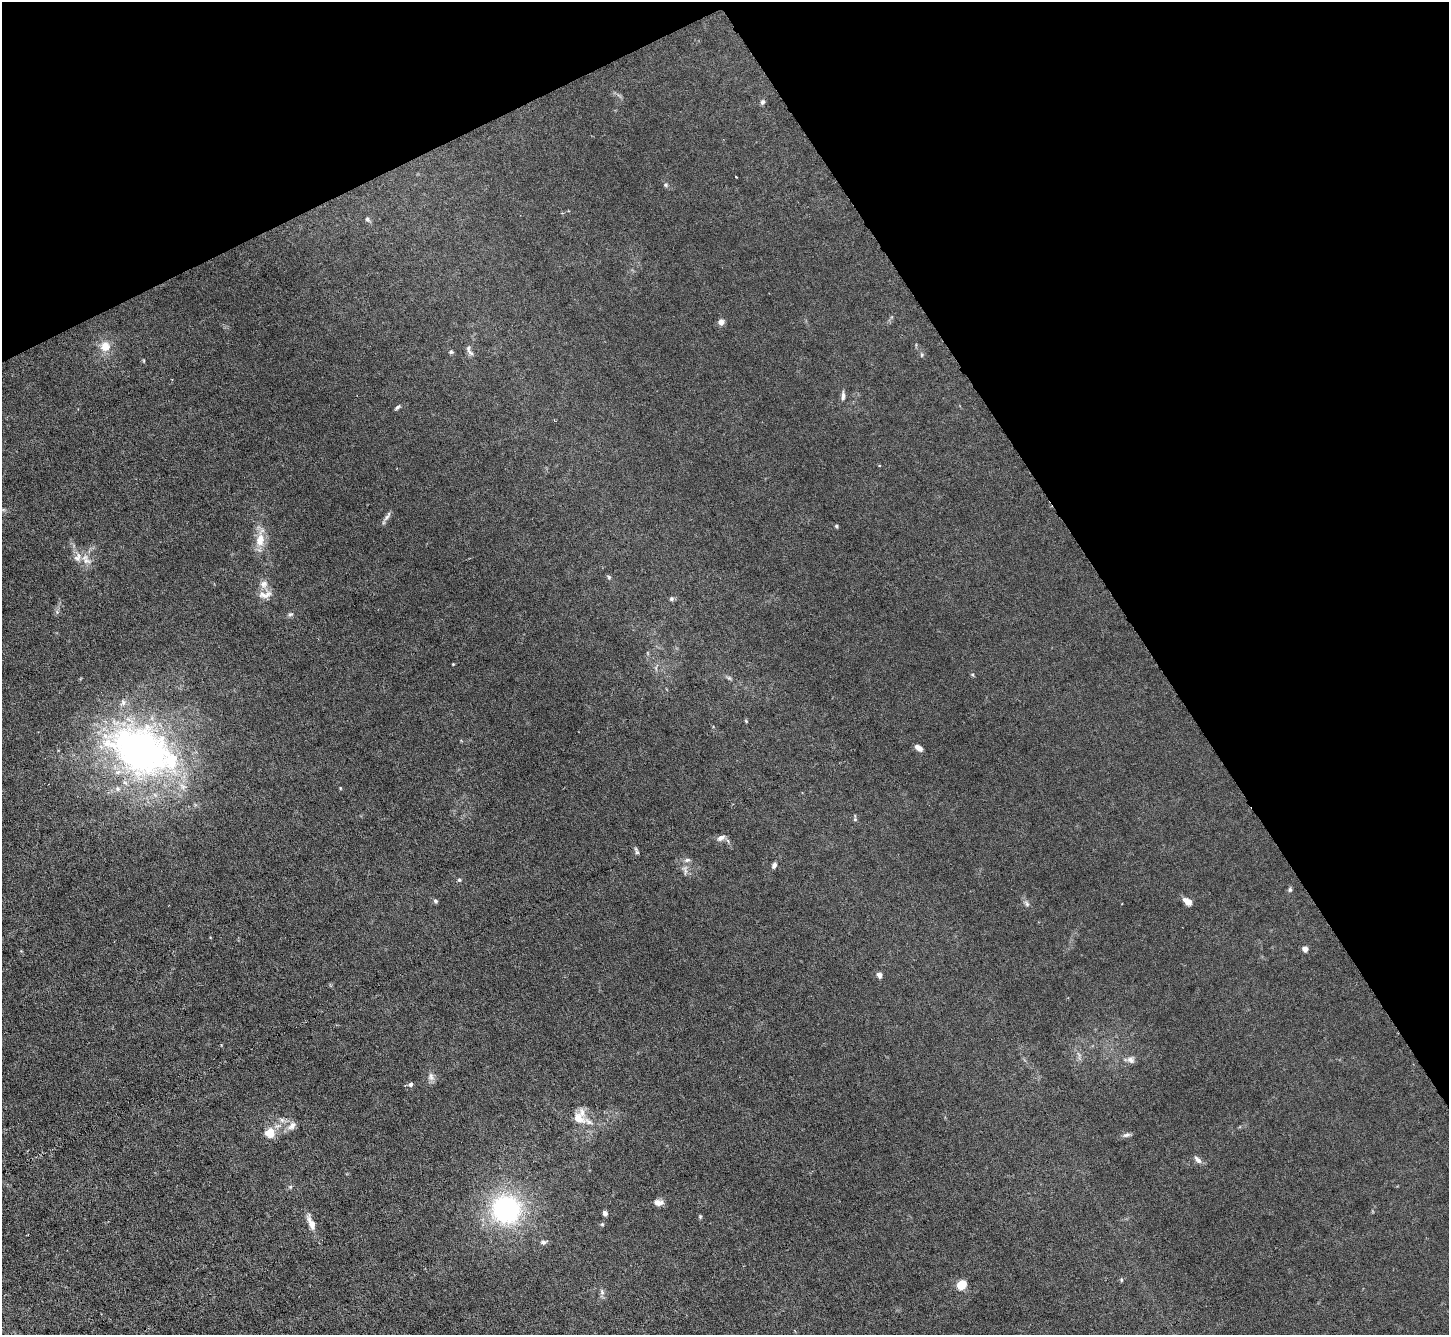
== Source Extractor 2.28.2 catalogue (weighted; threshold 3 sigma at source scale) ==
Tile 3 of 4 x 4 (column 3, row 1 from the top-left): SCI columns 2893-4339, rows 4151-5483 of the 5785 x 5774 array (HDU 1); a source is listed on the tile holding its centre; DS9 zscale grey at full resolution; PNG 1451 x 1337 px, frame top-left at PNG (2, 2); no overlay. Shown black and unused: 28% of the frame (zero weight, under 3 of 6 exposures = <1% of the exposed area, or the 3 px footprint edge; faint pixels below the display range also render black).
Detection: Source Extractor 2.28.2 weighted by HDU 2 'WHT'; one run over the whole footprint, this tile lists its part. Background 0.0256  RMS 0.0028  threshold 0.0115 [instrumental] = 3 sigma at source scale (4.09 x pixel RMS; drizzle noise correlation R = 1.36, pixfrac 0.8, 0.05/0.05 arcsec/px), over >= 5 px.
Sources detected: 61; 1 cosmic-ray / hot-pixel residue — not listed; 3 inside a brighter listed object's ellipse — not listed separately; the other 57 listed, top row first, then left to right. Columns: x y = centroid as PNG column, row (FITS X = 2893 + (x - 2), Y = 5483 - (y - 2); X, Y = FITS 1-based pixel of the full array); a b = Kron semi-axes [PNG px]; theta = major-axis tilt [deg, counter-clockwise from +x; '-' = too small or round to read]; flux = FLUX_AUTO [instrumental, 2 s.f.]
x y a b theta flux
762 102 6 6 - 0.63
736 177 3 2 - 0.2
665 185 6 5 - 0.44
367 219 7 6 - 0.54
721 322 6 5 - 1.7
105 346 13 13 - 3.4
451 352 5 5 - 0.39
471 353 11 6 -39 0.88
921 355 7 3 -82 0.36
843 396 12 5 87 0.87
397 407 9 4 41 0.51
3 510 7 4 18 0.35
387 516 16 5 58 0.93
836 526 5 4 - 0.38
260 540 17 11 81 4
77 557 13 9 67 1.9
609 577 7 4 -38 0.4
264 584 12 10 21 1.6
265 594 20 10 13 2.2
671 599 6 5 - 0.54
290 614 7 4 18 0.47
453 664 3 3 - 0.22
918 748 8 5 -35 1.7
140 751 92 61 -26 100
340 788 4 4 - 0.21
855 819 5 5 - 0.36
721 838 12 7 30 1.1
636 851 11 4 -69 0.54
687 860 9 5 10 0.69
774 865 6 4 69 1
459 880 5 5 - 0.36
1290 889 7 5 75 0.46
435 901 6 5 - 0.48
1188 901 10 6 -33 1.8
1027 904 9 6 -53 0.74
1305 949 6 5 - 1.2
879 975 7 6 - 0.85
1131 1060 10 9 - 1.2
431 1077 11 8 -87 1.2
411 1084 5 4 - 0.68
578 1118 20 13 -31 4.2
282 1120 7 7 - 0.82
292 1126 14 9 46 1.6
270 1133 11 11 - 3.8
1126 1135 11 5 13 0.77
1198 1160 12 6 -46 1
290 1187 6 5 - 0.43
658 1203 11 7 -4 1.5
506 1209 23 22 - 43
605 1213 5 4 - 0.83
700 1216 5 4 - 0.32
311 1223 20 7 -66 2.5
602 1224 5 4 - 0.28
543 1242 7 5 9 0.69
1121 1280 5 3 - 0.28
962 1284 7 5 40 14
602 1292 9 6 -71 0.78